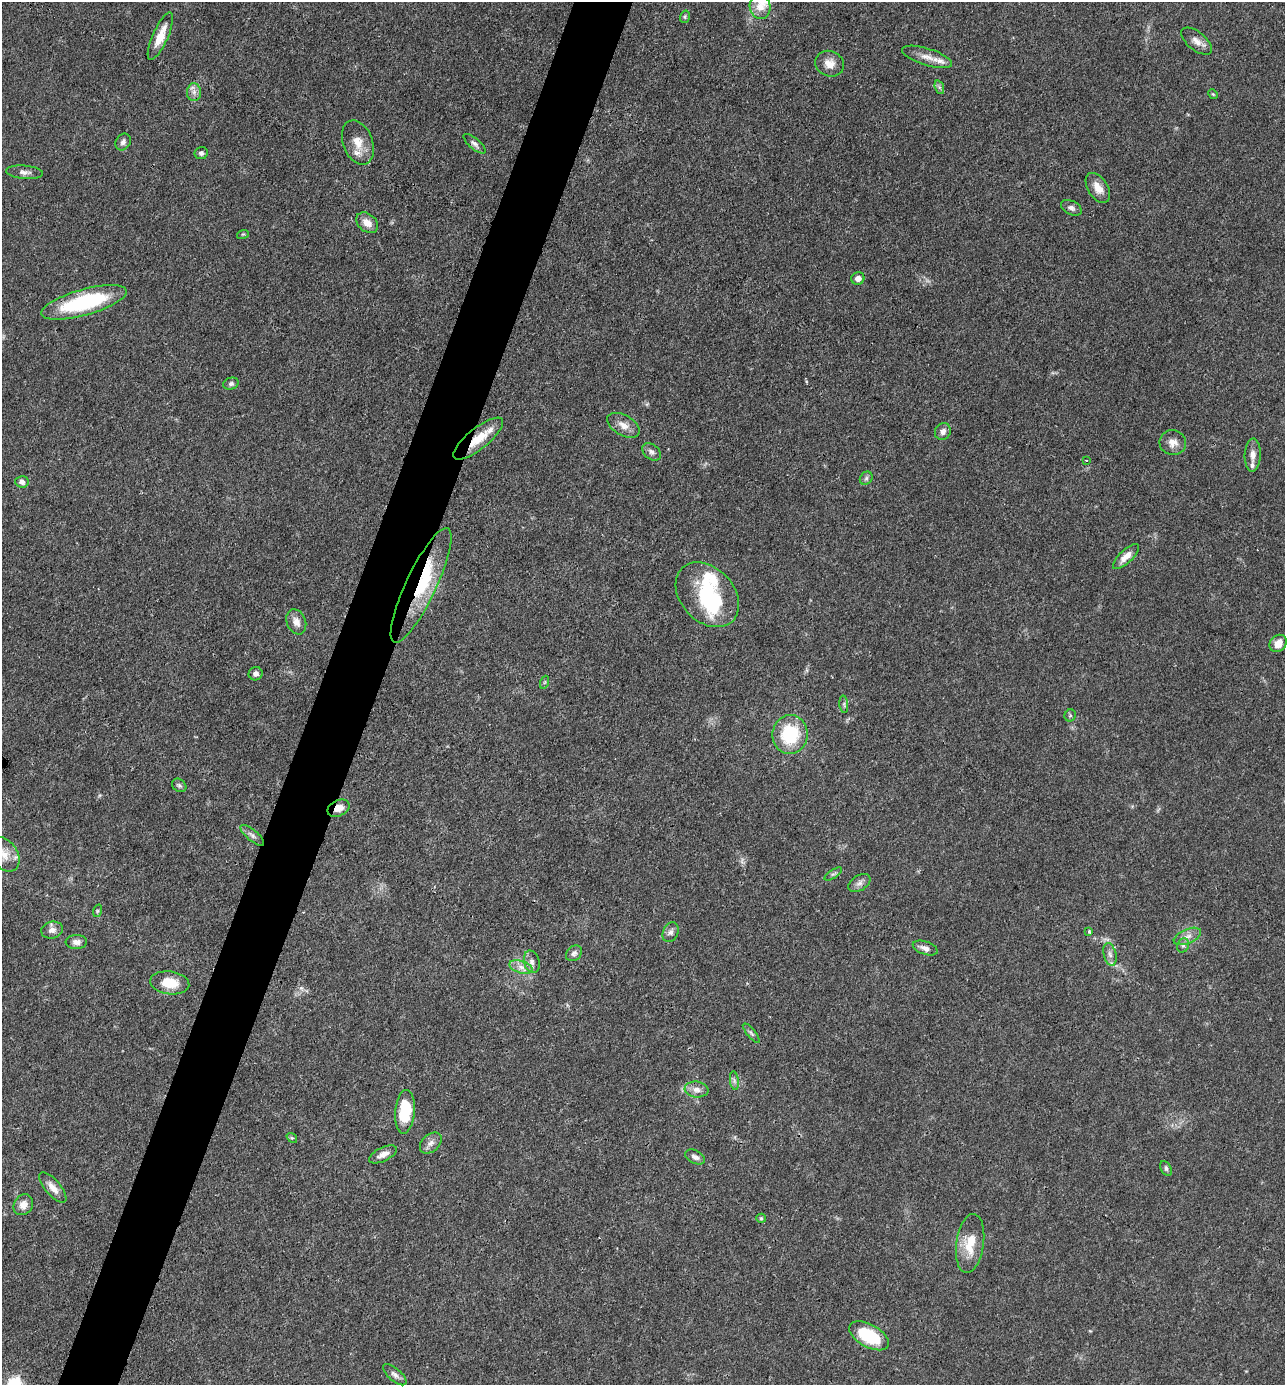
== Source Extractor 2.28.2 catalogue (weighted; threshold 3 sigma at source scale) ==
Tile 7 of 4 x 4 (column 3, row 2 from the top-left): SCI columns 2708-3990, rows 2766-4148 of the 5547 x 5532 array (HDU 1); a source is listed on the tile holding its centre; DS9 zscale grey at full resolution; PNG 1287 x 1387 px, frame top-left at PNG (2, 2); each listed source drawn as its Kron ellipse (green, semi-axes under 4 px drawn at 4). Shown black and unused: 5% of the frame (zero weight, under 3 of 4 exposures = <1% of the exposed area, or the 3 px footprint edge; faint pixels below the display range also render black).
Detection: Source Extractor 2.28.2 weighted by HDU 2 'WHT'; one run over the whole footprint, this tile lists its part. Background 0.102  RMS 0.0041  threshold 0.0183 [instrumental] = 3 sigma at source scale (4.5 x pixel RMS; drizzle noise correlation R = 1.50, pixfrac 1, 0.05/0.05 arcsec/px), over >= 5 px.
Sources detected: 80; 2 inside a brighter object's white glare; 1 cosmic-ray / hot-pixel residue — neither listed nor drawn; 3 inside a brighter listed object's ellipse — not listed separately; the other 74 listed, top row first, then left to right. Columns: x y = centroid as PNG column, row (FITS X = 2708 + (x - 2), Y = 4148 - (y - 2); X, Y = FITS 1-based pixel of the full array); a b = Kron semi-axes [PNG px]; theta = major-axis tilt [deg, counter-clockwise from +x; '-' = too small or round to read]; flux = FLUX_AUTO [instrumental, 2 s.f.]
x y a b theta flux
760 7 12 10 -78 4.2
685 17 6 4 72 0.61
160 36 26 7 66 6.9
1196 41 18 9 -39 3.2
927 57 26 8 -17 4.3
830 64 15 12 -23 4.3
939 87 7 4 -71 0.92
194 92 9 7 90 2.1
1213 94 5 4 - 0.45
123 142 9 7 57 1.6
358 143 23 14 -69 6.6
475 144 13 5 -41 1.5
201 153 6 6 - 1.1
24 172 18 6 -5 2.1
1098 188 17 9 -57 4.3
1071 208 11 7 -27 1.5
367 223 12 9 -40 3.9
243 234 6 3 17 0.46
858 278 7 6 - 2.3
84 302 44 13 16 36
231 384 8 6 19 1.1
623 425 18 10 -29 3.8
943 431 8 7 - 2.1
478 439 31 10 39 9.9
1173 443 13 12 - 3.6
651 452 10 7 -39 1.6
1253 455 16 8 87 3.1
1086 460 2 2 - 0.3
866 478 7 5 47 0.99
22 482 7 6 - 1.5
1126 557 17 6 44 3.7
421 585 63 15 65 29
707 595 37 26 -47 33
296 622 13 9 -67 3.2
1278 643 9 7 48 4.8
256 674 7 6 - 1.7
545 682 6 4 71 0.57
844 704 9 3 -85 0.7
1070 715 6 5 - 0.76
790 734 19 17 81 23
179 785 8 6 -37 0.92
339 808 11 8 25 3.4
252 835 14 5 -40 1.6
4 854 19 13 -55 6.4
833 874 10 4 32 0.84
859 883 12 7 33 1.9
97 911 6 4 71 0.6
52 930 11 8 15 2.1
671 932 10 7 66 1.7
1089 932 3 3 - 1
1187 936 14 7 23 2.8
76 942 11 7 3 1.9
1183 945 7 5 67 1.1
925 948 13 6 -19 2.1
574 953 9 7 42 1.3
1110 954 11 6 -77 2
532 962 11 7 -74 2.1
521 967 12 6 -18 2.6
170 983 19 11 -7 8.7
751 1033 12 4 -50 1
734 1081 9 4 -82 1.2
696 1090 12 8 -7 2.9
405 1112 22 10 85 17
292 1138 6 4 -39 0.54
431 1143 12 8 42 2.4
383 1154 15 7 25 3
695 1157 10 6 -28 1.8
1166 1168 8 5 -63 0.92
53 1188 19 7 -49 3.7
23 1205 11 9 53 3.1
761 1218 5 4 - 0.53
970 1243 30 13 82 9.9
869 1336 22 11 -29 21
395 1375 14 6 -41 1.8
Overlapping masked pixels (flux is a lower limit): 4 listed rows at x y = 84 302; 478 439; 421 585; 339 808
Isophote crosses this tile's border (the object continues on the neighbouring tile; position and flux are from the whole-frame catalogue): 1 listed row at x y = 4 854